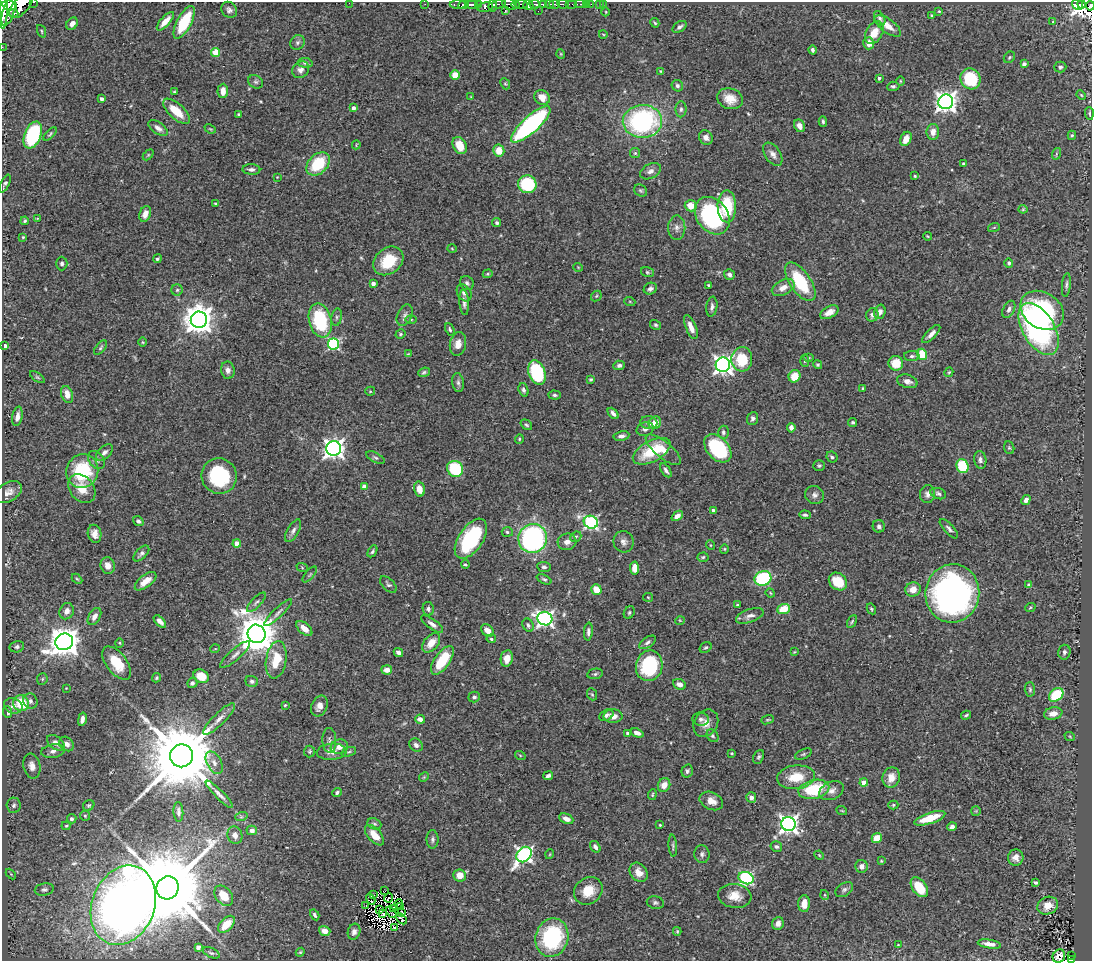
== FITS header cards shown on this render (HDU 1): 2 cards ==
NAXIS1  =                 1090
NAXIS2  =                  959

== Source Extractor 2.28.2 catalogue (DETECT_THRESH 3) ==
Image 1090 x 959 px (HDU 1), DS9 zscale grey, 1 PNG px = 1 image px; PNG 1094 x 963 px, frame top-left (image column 1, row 959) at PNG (2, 2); each listed source drawn as its Kron ellipse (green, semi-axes under 4 px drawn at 4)
Background 0.856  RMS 0.028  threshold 0.0846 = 3 sigma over >= 5 px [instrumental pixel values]
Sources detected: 450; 6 with non-positive FLUX_AUTO (blend fragments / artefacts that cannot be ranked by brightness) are neither listed nor drawn; the other 444 listed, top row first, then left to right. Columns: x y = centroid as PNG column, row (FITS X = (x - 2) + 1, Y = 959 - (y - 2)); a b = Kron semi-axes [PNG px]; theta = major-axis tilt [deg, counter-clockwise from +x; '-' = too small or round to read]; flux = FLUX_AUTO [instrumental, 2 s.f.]
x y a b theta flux
34 2 3 2 - 110
349 3 2 2 - 15
425 4 2 2 - 12
458 4 8 3 0 460
472 4 6 3 0 690
478 4 3 3 - 110
499 4 7 4 12 240
509 4 8 5 -22 470
516 4 4 3 - 160
521 4 7 3 -7 160
534 4 6 3 -18 290
543 4 4 3 - 640
549 4 4 3 - 350
555 4 5 3 - 510
563 4 6 3 -6 210
571 4 6 2 0 92
580 4 5 2 - 38
586 4 2 2 - 7.6
591 4 2 2 - 12
599 4 2 2 - 3.8
603 4 2 2 - 7.8
1081 4 4 4 - 1600
10 5 7 4 -10 1900
21 5 16 7 48 3200
463 5 5 3 - 780
528 5 5 4 - 1600
1077 5 6 5 - 900
493 6 6 3 85 210
1090 6 4 3 - 190
485 7 8 4 12 430
3 8 21 4 90 3700
229 10 9 7 -49 6.9
9 11 16 5 73 3800
505 11 3 2 - 120
538 11 2 2 - 18
939 11 3 3 - 1.8
606 12 4 3 - 1.3
13 13 5 3 - 410
932 16 3 3 - 2.6
880 18 8 5 -63 5
165 21 11 4 48 20
184 22 18 7 62 92
1053 22 3 3 - 2.1
655 23 5 4 - 2.4
72 24 7 5 49 8.9
888 26 15 7 -36 18
679 27 8 5 35 5.5
41 31 6 3 -68 2.3
874 33 12 8 60 22
603 34 4 3 - 1.5
298 42 8 7 - 5.2
869 43 6 5 - 14
2 47 2 2 - 9.3
812 50 5 4 - 4
216 52 4 4 - 35
561 54 5 3 - 1.6
1009 57 6 5 - 2.9
305 63 7 5 -7 4.2
1024 64 4 4 - 5.2
1060 67 6 5 - 4.6
301 70 9 7 43 8.4
661 71 4 3 - 2
455 75 5 5 - 26
879 78 4 3 - 3.7
970 79 11 10 - 110
900 81 4 3 - 1.6
256 82 8 6 -30 4.6
505 84 6 4 -67 2.5
677 86 6 5 - 5
893 86 6 4 4 3.5
223 91 7 5 88 15
174 92 3 3 - 2
1081 95 5 3 - 1.9
471 97 3 3 - 1.4
542 97 8 7 - 20
102 99 4 4 - 4.7
730 99 13 10 -18 26
946 102 7 7 - 1200
353 108 4 4 - 7.6
681 109 8 5 89 4.6
176 111 17 7 -42 42
1089 113 6 3 -86 2.7
239 114 3 3 - 2.9
642 121 20 16 1 310
823 122 5 4 - 3.3
531 124 25 8 42 340
799 126 6 5 - 12
158 128 11 5 -34 8.5
210 129 6 3 -23 1.9
933 132 8 6 90 13
50 134 8 3 46 3.1
33 135 14 8 69 170
1072 135 5 3 - 2.8
706 137 7 6 - 8.6
906 139 7 5 65 17
356 145 4 3 - 1.8
460 146 9 6 -62 37
499 150 6 5 - 28
635 153 5 5 - 2.6
773 154 13 7 -56 11
1056 154 6 3 72 2.3
148 155 6 4 45 2.3
963 163 3 2 - 1.9
318 164 13 9 45 89
251 169 9 5 -3 6.1
650 171 11 7 28 9.2
915 176 3 3 - 2.2
277 177 3 3 - 1.2
5 184 10 3 64 4.2
527 184 9 9 - 120
641 190 7 5 -36 3.5
216 204 3 3 - 3.8
691 206 6 5 - 28
727 206 16 9 -90 82
1023 209 4 4 - 2.1
145 214 8 5 72 16
712 216 20 15 -52 270
37 218 4 2 - 1.3
25 221 4 3 - 2.6
497 223 5 4 - 3.9
994 227 6 4 20 2.2
677 228 12 8 88 10
927 236 5 2 - 1.8
23 237 3 3 - 1.8
452 248 5 3 - 1.7
157 259 4 4 - 3.7
388 261 16 13 40 60
1009 263 5 4 - 3.6
62 264 7 6 - 5.3
578 267 5 3 - 1.4
647 272 6 5 - 3
488 274 5 4 - 2.2
729 274 5 5 - 7
800 282 22 10 -56 110
467 283 7 6 - 5.2
373 284 4 4 - 10
709 285 3 2 - 2.2
1066 285 12 4 84 5.1
783 288 12 7 27 17
650 289 7 5 28 6.3
177 290 6 5 - 3.9
464 293 9 7 -59 7.7
596 296 6 4 47 2.7
464 302 13 5 -86 7.3
630 302 5 3 - 1.8
712 307 10 5 82 6.3
1009 309 9 5 62 7.1
1042 310 23 18 -33 190
829 312 10 5 29 14
880 312 7 5 73 9
405 315 11 7 66 8
872 315 7 6 - 7.4
337 317 9 5 79 4.6
199 320 8 8 - 2700
320 320 17 11 -76 140
411 320 6 4 1 2.6
656 325 6 4 -31 3.3
691 327 12 5 -68 15
450 329 6 4 -67 3.2
1039 329 29 16 -59 480
400 334 5 4 - 2.9
931 334 12 4 45 9.8
142 342 5 3 - 1.8
333 344 6 5 - 230
458 344 12 8 77 15
5 346 4 3 - 7.9
100 348 8 4 50 3.9
408 354 4 4 - 1.6
922 354 5 5 - 45
912 356 8 5 1 4.9
809 358 5 3 - 1.9
742 359 12 10 86 58
805 361 6 4 -86 2.7
896 363 7 7 - 40
619 365 6 4 5 5.6
723 365 7 7 - 990
818 365 4 4 - 3.3
228 370 8 7 - 8.8
424 372 6 4 22 3.2
949 372 5 4 - 2.3
537 373 12 8 -70 150
794 376 6 5 - 32
37 377 8 4 -35 2.8
591 379 4 3 - 2.5
907 381 10 6 -16 11
458 383 10 6 -82 6.2
863 388 3 3 - 2
523 390 7 4 -70 4.9
370 391 5 4 - 2.1
67 394 9 5 -73 18
554 395 6 4 -4 4.1
613 413 6 4 -48 5.7
17 416 10 5 80 9.7
753 418 7 5 69 4.6
853 422 4 4 - 2.9
649 423 8 6 -3 7.8
655 423 7 6 - 19
526 425 6 4 -38 3.3
791 428 5 4 - 8.1
645 429 8 7 - 8.9
723 432 6 5 - 5
621 436 8 5 10 7.1
519 439 5 4 - 2.6
334 448 7 7 - 1100
718 448 16 10 -47 150
1009 448 6 5 - 3
663 450 22 8 -39 33
652 451 20 10 28 74
104 452 10 6 43 7.9
832 457 6 5 - 3.9
375 458 10 4 -27 4.3
96 460 10 7 -50 6.8
980 460 9 6 -82 6.5
819 465 6 5 - 3.1
962 466 7 6 - 87
455 469 8 7 - 110
666 470 8 4 -55 5.8
82 471 17 15 66 120
219 476 18 17 - 140
364 487 4 4 - 19
82 489 16 12 -50 31
419 489 7 5 -76 19
8 492 14 9 32 13
928 494 9 7 83 8.6
938 494 8 5 -20 4.6
815 495 9 8 - 8.1
1026 500 5 4 - 8.2
713 510 3 3 - 6.2
805 515 6 3 -4 3.7
677 516 6 4 37 11
138 521 5 4 - 4.5
591 522 7 6 - 310
879 526 6 6 - 5.1
949 529 12 5 -47 5.9
293 531 12 5 60 7.3
507 532 5 4 - 3.3
95 534 9 6 -79 14
576 537 6 5 - 3.4
533 538 14 14 - 430
471 539 23 12 56 170
567 542 9 8 - 11
624 542 11 10 - 10
237 544 4 4 - 26
710 545 5 3 - 1.5
724 549 4 4 - 2.1
372 551 6 4 59 3.6
141 553 10 5 45 5.9
703 557 5 4 - 2.8
465 564 4 3 - 2.4
108 565 8 7 - 13
302 567 6 3 -21 2
544 567 7 5 -7 4.8
634 568 6 4 -86 19
310 575 10 3 50 2.9
763 578 8 7 - 170
77 579 6 3 -44 2.4
544 579 8 4 -24 3.6
146 581 13 6 38 19
838 581 10 8 -41 47
388 584 10 5 -45 4.6
1029 585 4 4 - 5.1
913 589 8 7 - 18
596 590 5 4 - 31
770 593 5 4 - 2
952 593 29 27 84 730
648 597 5 4 - 2
256 602 12 5 46 5.8
737 605 4 3 - 2.4
1030 608 5 3 - 2
428 609 7 5 -80 4.8
784 609 6 5 - 42
871 609 6 4 -61 2.5
67 611 8 7 - 11
278 613 18 5 44 8.6
629 613 6 5 - 3.4
750 616 14 6 19 9.8
94 617 9 5 60 11
545 619 7 6 - 620
680 620 5 3 - 1.6
160 621 7 4 -44 9.2
852 621 7 3 63 2.7
432 624 13 5 -36 8.2
528 625 7 5 -62 4.6
304 628 9 5 -42 18
487 631 7 5 -43 16
588 632 9 4 86 5.9
257 634 9 8 - 6300
491 639 5 3 - 2.5
64 642 9 8 - 2900
648 642 9 5 34 5.6
119 643 4 4 - 2.1
431 643 11 7 50 23
17 647 7 5 13 5.3
706 647 6 5 - 3.4
215 649 5 3 - 1.4
398 652 5 4 - 7.3
794 652 4 3 - 1.7
1064 652 7 6 - 4.8
235 655 19 5 41 10
507 658 8 6 80 19
276 660 19 10 80 52
442 660 16 7 55 77
117 663 19 10 -53 52
649 666 15 13 78 150
387 670 5 4 - 11
595 674 8 5 11 4.1
201 676 8 6 -25 33
156 678 5 4 - 2.7
42 679 6 5 - 2.8
252 681 6 5 - 4.5
192 683 5 5 - 4.7
679 684 6 5 - 9.9
66 688 2 2 - 1.1
1030 689 7 5 -88 3.6
592 694 6 5 - 2.5
1056 695 8 6 41 88
474 697 6 5 - 4.7
30 701 8 7 - 7
21 703 8 7 - 60
285 705 4 3 - 1.8
13 706 9 7 -19 8.6
319 706 11 7 67 13
8 712 6 4 -84 5.3
1053 714 9 6 11 18
606 715 7 5 26 5.5
966 715 5 3 - 3.2
613 716 9 6 0 13
82 719 7 4 78 8.8
219 719 21 6 44 14
420 719 5 4 - 9.6
701 719 8 6 -5 5.2
768 720 6 4 19 2.6
706 723 14 11 58 18
628 733 3 3 - 5.5
637 733 7 4 -20 8.1
712 736 7 5 -54 3.8
1070 737 5 3 - 1.9
329 740 12 7 -89 7.4
56 743 10 6 -37 12
67 744 8 6 -44 9.6
416 745 7 6 - 7.4
339 747 9 7 18 14
53 751 12 6 9 9
310 751 6 5 - 3.3
332 752 15 8 4 18
349 752 8 4 18 3.8
732 753 3 3 - 2.5
803 754 9 4 24 3.9
520 755 5 3 - 1.8
181 756 11 11 - 28000
759 757 7 5 65 3.8
214 763 12 7 -62 10
32 766 13 8 -77 14
687 771 7 5 75 4.8
548 776 5 4 - 5.5
424 777 5 4 - 2.2
796 777 19 11 6 47
891 778 10 8 74 20
864 783 4 4 - 25
664 785 7 6 - 18
814 789 16 9 13 100
832 791 13 9 25 12
337 792 5 4 - 3.7
219 794 19 4 -45 9.4
652 795 5 3 - 2.3
751 797 5 5 - 7.9
711 801 12 8 -25 19
14 805 8 7 - 6
89 805 6 5 - 3
893 805 5 4 - 3
842 811 5 3 - 1.7
976 811 5 5 - 2
178 812 10 5 -87 6.2
85 816 5 5 - 2.4
241 817 6 4 18 2.6
930 818 16 5 18 52
72 819 5 4 - 4.8
566 819 7 5 -24 12
374 824 7 5 -20 4.5
788 824 7 7 - 970
660 825 3 2 - 1.8
66 826 4 4 - 2.1
952 827 4 4 - 6.3
252 830 5 5 - 13
235 835 9 7 -71 10
374 835 12 6 -49 25
877 838 5 5 - 36
433 839 9 6 90 5.4
673 846 11 3 -85 3.5
595 847 6 4 -56 7.4
776 847 6 5 - 4.3
550 854 5 3 - 1.6
702 854 9 7 -83 6.1
524 855 8 6 48 580
819 855 5 4 - 2
1016 857 8 7 - 12
881 861 3 3 - 1.7
862 866 6 6 - 9.8
639 872 10 8 -53 19
11 874 6 4 -45 2.3
460 875 6 6 - 21
746 878 8 6 -21 330
1036 883 4 3 - 3.5
919 887 11 7 -54 46
168 888 11 11 - 36000
44 889 9 6 10 5.1
844 890 10 6 33 6
384 891 2 2 - 1.6
588 891 15 13 40 37
374 895 2 2 - 1
825 895 5 3 - 1.7
224 896 11 8 -52 32
735 896 17 12 -7 27
388 898 5 2 - 1.7
371 899 6 2 -61 1.4
655 903 8 6 -12 4.7
399 904 5 2 - 2.1
804 904 8 6 88 20
123 905 41 31 68 2600
366 906 2 2 - 2.6
1048 906 10 8 20 21
400 907 2 2 - 1.9
393 909 3 2 - 2.6
379 910 2 2 - 1.2
391 912 6 2 -52 2.5
401 913 4 2 - 3.4
383 914 3 2 - 1.5
315 915 6 3 -59 3.8
401 919 7 2 -41 0.24
778 923 6 5 - 10
226 924 10 6 46 34
395 927 3 2 - 1.5
325 931 6 4 -18 13
677 931 4 3 - 2.4
354 932 8 6 72 7.3
552 938 19 16 73 180
989 944 12 4 -9 14
898 945 3 3 - 1.5
198 947 4 3 - 5.2
300 952 4 4 - 2.4
211 953 9 4 -23 3.7
1072 955 3 2 - 14
1059 956 7 6 - 32
1071 960 4 2 - 68
At the frame edge (FLAGS 8, measured only in part): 8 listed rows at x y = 34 2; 349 3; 21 5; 1090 6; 3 8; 2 47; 1059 956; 1071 960
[6 non-positive-flux detections neither listed nor drawn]